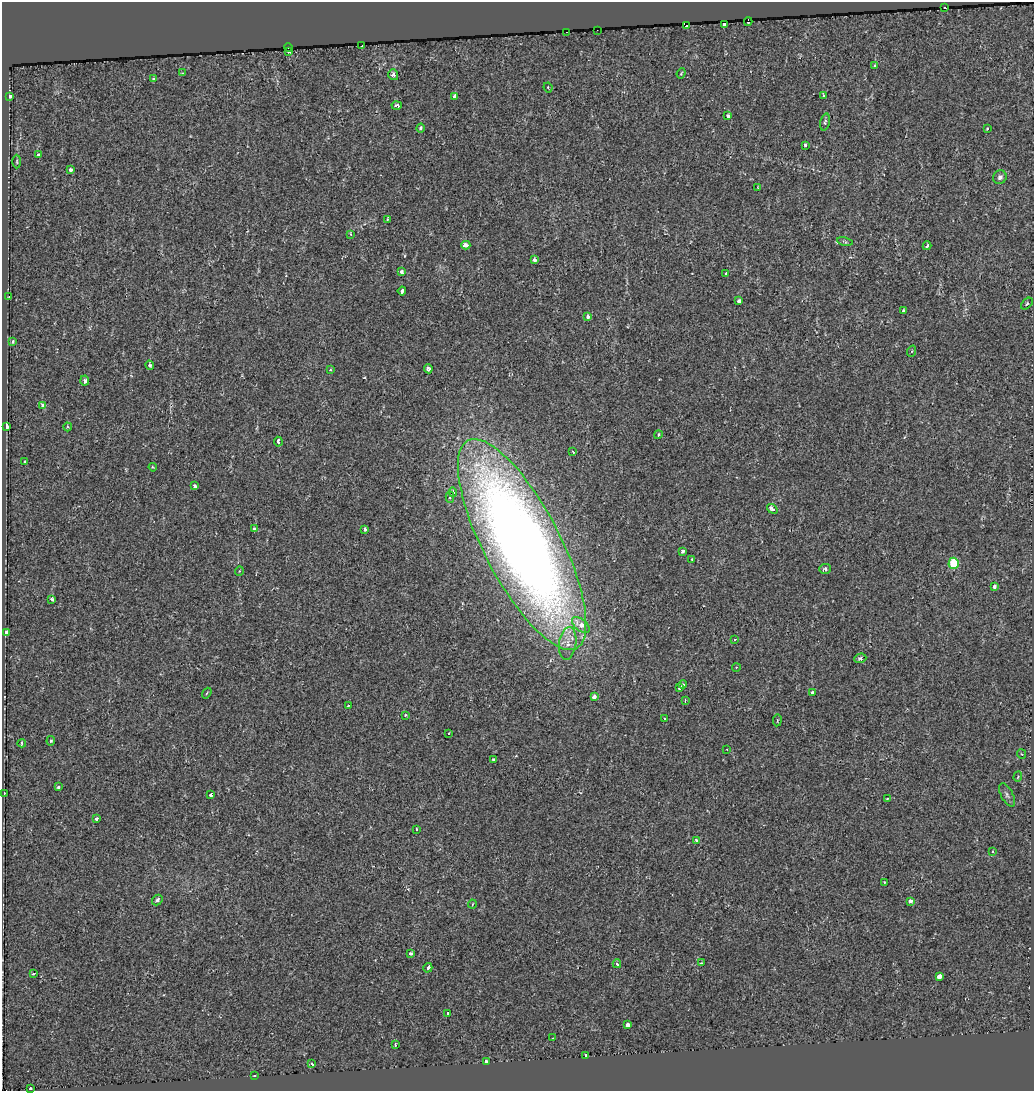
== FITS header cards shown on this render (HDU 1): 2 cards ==
NAXIS1  =                 1032
NAXIS2  =                 1089

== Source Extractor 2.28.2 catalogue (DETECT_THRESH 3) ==
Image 1032 x 1089 px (HDU 1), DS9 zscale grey, 1 PNG px = 1 image px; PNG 1036 x 1093 px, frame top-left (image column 1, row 1089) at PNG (2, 2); each listed source drawn as its Kron ellipse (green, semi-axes under 4 px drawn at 4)
Background 0.0251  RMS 0.0083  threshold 0.0249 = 3 sigma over >= 5 px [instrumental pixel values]
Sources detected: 122; all 122 listed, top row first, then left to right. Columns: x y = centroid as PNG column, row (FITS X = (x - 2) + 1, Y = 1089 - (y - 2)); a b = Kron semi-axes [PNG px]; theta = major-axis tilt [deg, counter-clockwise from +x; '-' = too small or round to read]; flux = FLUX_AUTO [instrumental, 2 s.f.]
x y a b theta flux
945 8 3 3 - 0.89
748 22 4 3 - 1.2
724 24 4 3 - 9.2
686 25 4 3 - 9.9
597 30 2 2 - 0.54
566 32 2 2 - 0.43
362 46 3 2 - 0.43
288 47 4 3 - 8.6
289 52 3 3 - 1.2
875 66 4 3 - 2.2
182 73 3 3 - 0.84
681 73 5 4 - 0.6
393 75 5 5 - 2.1
153 78 4 3 - 0.93
548 87 5 3 - 0.69
824 95 4 3 - 1.8
10 96 4 3 - 6.2
455 97 3 3 - 20
397 106 5 3 - 1.9
728 116 3 3 - 4.8
825 122 8 4 75 1.1
421 128 4 3 - 0.88
987 128 3 2 - 0.62
805 145 3 3 - 0.83
38 155 4 3 - 1.4
17 162 7 3 90 0.6
71 170 4 3 - 1.7
1000 177 7 6 - 1.9
758 188 3 2 - 0.4
387 219 4 2 - 0.47
351 234 4 3 - 0.65
845 241 8 3 -11 0.81
466 245 4 3 - 10
927 246 4 3 - 0.81
535 260 4 3 - 3.3
402 272 4 3 - 2.3
726 273 3 3 - 3.8
402 291 4 3 - 5.4
9 297 3 2 - 0.44
739 301 3 3 - 2.4
1027 304 7 4 45 1.1
903 311 3 3 - 8.1
588 317 4 3 - 1.7
12 342 3 3 - 1.2
912 351 6 3 71 0.59
150 365 4 4 - 1.2
428 369 5 4 - 1.4
330 370 4 3 - 0.57
85 381 5 4 - 1.5
43 406 4 3 - 3.8
7 427 4 3 - 9.2
68 427 4 4 - 0.61
658 435 4 4 - 0.78
278 442 5 3 - 4.2
573 452 4 2 - 0.5
25 462 3 3 - 2.4
153 467 4 3 - 0.51
195 486 4 3 - 1.7
453 492 5 3 - 1.6
450 497 5 4 - 1.1
772 509 6 3 -37 5.4
254 529 4 4 - 2.5
365 529 4 3 - 1.3
522 544 117 38 -62 830
682 551 4 3 - 3.4
692 559 3 3 - 1.8
954 563 5 5 - 25
825 569 6 5 - 1.2
239 571 5 3 - 0.47
994 586 4 3 - 2.4
52 599 3 3 - 1.3
581 625 10 6 -38 6.6
6 632 4 3 - 5.2
734 640 3 2 - 0.49
568 644 16 8 83 6
860 658 6 4 19 1.6
736 667 4 3 - 0.41
683 685 4 3 - 1.9
679 688 4 3 - 1.4
207 693 6 3 53 0.57
813 693 3 3 - 3.7
594 696 4 3 - 4.1
685 700 4 3 - 0.5
348 706 2 2 - 0.55
405 715 3 3 - 0.83
664 718 3 2 - 0.51
777 720 6 3 81 0.52
449 733 3 2 - 0.97
51 741 5 4 - 0.7
22 743 4 2 - 0.82
727 749 2 2 - 0.41
1022 754 4 4 - 0.64
494 760 3 3 - 1.9
1018 777 5 4 - 0.59
58 787 3 3 - 1.2
4 793 3 2 - 0.55
211 795 3 3 - 4.2
1007 795 13 6 -62 2
887 799 3 2 - 0.5
97 819 3 3 - 4.4
416 829 3 3 - 1.1
696 840 3 2 - 1.2
992 851 3 2 - 0.52
884 882 3 2 - 0.46
157 900 6 4 48 1.6
910 901 3 3 - 4.4
472 904 4 3 - 0.48
411 954 4 3 - 2
701 963 4 3 - 0.89
617 964 4 3 - 0.83
428 968 5 3 - 2.1
33 974 3 2 - 1.1
939 976 4 4 - 13
447 1013 3 3 - 1.4
628 1025 4 3 - 8.1
553 1038 3 2 - 1.6
395 1045 3 2 - 0.8
586 1055 3 3 - 5.3
486 1061 3 3 - 5.6
312 1064 3 2 - 0.97
255 1076 3 2 - 0.62
31 1089 3 3 - 3.3
At the frame edge (FLAGS 8, measured only in part): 1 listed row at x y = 31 1089